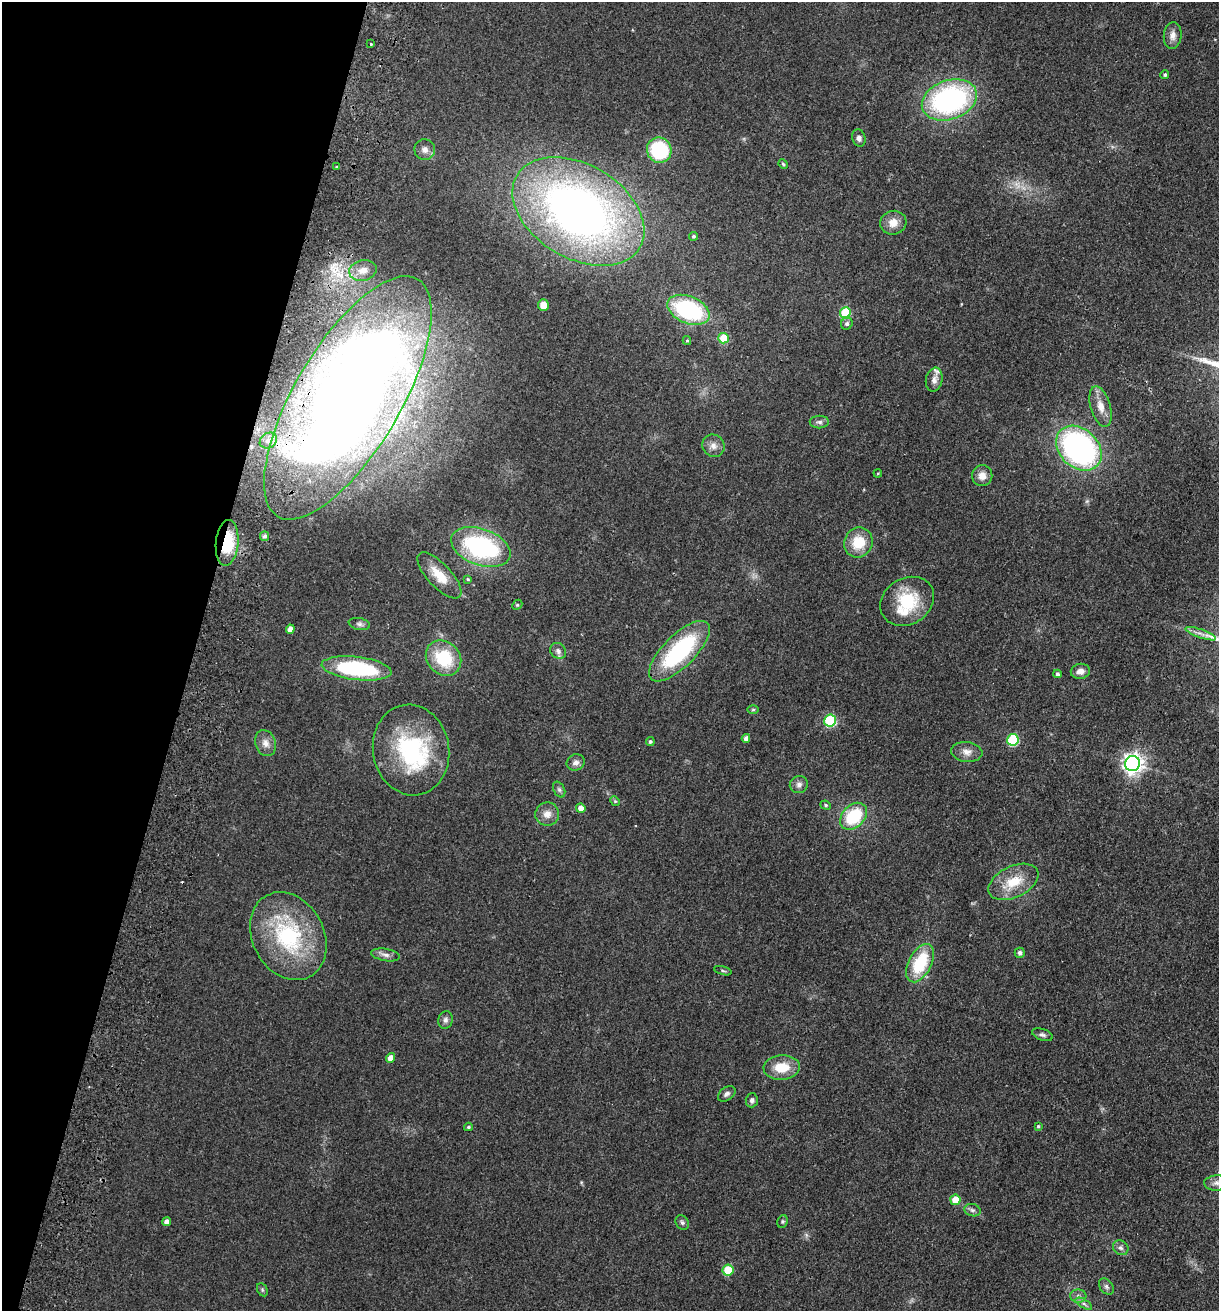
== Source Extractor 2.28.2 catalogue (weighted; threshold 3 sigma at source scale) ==
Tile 9 of 4 x 4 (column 1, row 3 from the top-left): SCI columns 188-1404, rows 1328-2636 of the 5368 x 5274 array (HDU 1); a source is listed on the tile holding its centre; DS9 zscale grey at full resolution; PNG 1221 x 1313 px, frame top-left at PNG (2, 2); each listed source drawn as its Kron ellipse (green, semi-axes under 4 px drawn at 4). Shown black and unused: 16% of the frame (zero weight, under 2 of 3 exposures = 3% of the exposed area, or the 3 px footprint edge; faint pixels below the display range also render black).
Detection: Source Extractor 2.28.2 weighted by HDU 2 'WHT'; one run over the whole footprint, this tile lists its part. Background 0.0768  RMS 0.0079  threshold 0.0354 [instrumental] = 3 sigma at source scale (4.5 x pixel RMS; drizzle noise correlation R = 1.50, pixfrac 1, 0.05/0.05 arcsec/px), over >= 5 px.
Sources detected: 93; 1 inside a brighter object's white glare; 1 cosmic-ray / hot-pixel residue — neither listed nor drawn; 3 inside a brighter listed object's ellipse — not listed separately; the other 88 listed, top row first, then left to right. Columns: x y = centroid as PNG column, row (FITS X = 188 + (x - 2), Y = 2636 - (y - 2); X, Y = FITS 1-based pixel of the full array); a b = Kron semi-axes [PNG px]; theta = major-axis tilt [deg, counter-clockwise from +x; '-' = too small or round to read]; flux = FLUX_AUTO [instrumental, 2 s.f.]
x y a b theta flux
1173 35 13 9 84 5.4
371 44 3 3 - 0.93
1165 75 4 4 - 1.5
949 100 28 19 19 160
859 138 9 6 -72 3.2
425 150 10 10 - 4.7
659 150 13 12 - 52
783 164 5 4 - 1
337 167 3 3 - 1.6
578 211 71 47 -31 500
893 223 13 12 - 8.4
694 236 4 4 - 1.3
363 270 14 10 13 7.2
543 305 5 5 - 6.6
689 310 22 13 -23 86
845 313 5 5 - 37
847 324 6 5 - 2.2
724 338 5 5 - 23
687 341 4 4 - 0.9
934 380 12 8 77 4.3
348 398 138 53 59 1100
1101 406 21 10 -73 9.2
819 422 9 6 -1 2.5
268 440 9 7 32 4.7
713 446 11 10 - 4.9
1079 448 25 19 -43 200
878 473 4 3 - 0.66
982 476 10 10 - 6.7
264 536 5 4 - 2.3
858 542 15 14 - 19
227 543 23 11 84 33
481 547 31 18 -20 100
439 575 29 12 -47 17
468 579 4 3 - 0.79
907 601 28 23 31 38
517 605 6 4 44 1
359 624 11 6 -12 2.5
290 629 4 4 - 5.8
1201 634 16 3 -19 4
558 651 8 7 - 3
679 651 40 16 45 85
444 658 19 16 -46 38
357 668 35 11 -7 83
1080 671 9 7 9 5.1
1057 674 4 3 - 2
753 710 6 4 1 0.98
830 721 6 6 - 70
746 738 4 4 - 3.7
1013 740 6 5 - 60
650 742 4 4 - 1.5
265 743 13 10 -68 6
411 750 45 38 -80 91
967 752 15 10 -7 6.1
576 762 9 8 - 3.7
1133 764 7 7 - 440
799 785 9 8 - 3.3
559 790 8 5 -63 1.8
615 801 5 4 - 0.92
826 805 5 4 - 1.2
581 808 5 4 - 5.3
547 814 12 11 - 6.6
854 816 15 11 46 40
1013 882 27 15 26 21
288 936 46 36 -62 85
1020 953 5 5 - 2.6
386 955 14 6 -10 3.7
920 963 21 11 63 38
723 971 9 3 -15 1.2
445 1020 9 7 76 2.8
1042 1035 10 5 -19 2.2
390 1058 5 4 - 7
782 1067 18 12 3 18
727 1094 10 6 36 2.5
752 1100 7 6 - 2.6
1038 1126 3 3 - 0.98
468 1127 4 3 - 1.1
1217 1183 12 7 1 4.3
955 1200 5 5 - 15
972 1210 8 6 -15 2.2
782 1221 6 5 - 1.2
167 1222 4 4 - 4.9
682 1222 8 6 -57 1.8
1121 1248 8 7 - 2.8
728 1270 5 5 - 24
1106 1287 9 6 -50 2.4
262 1290 7 5 -61 1.3
1078 1296 8 6 -3 2.9
1084 1304 9 4 -30 2.4
Overlapping masked pixels (flux is a lower limit): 3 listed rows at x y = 348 398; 268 440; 227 543
Isophote crosses this tile's border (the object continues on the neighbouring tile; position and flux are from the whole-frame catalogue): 1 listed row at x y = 1217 1183